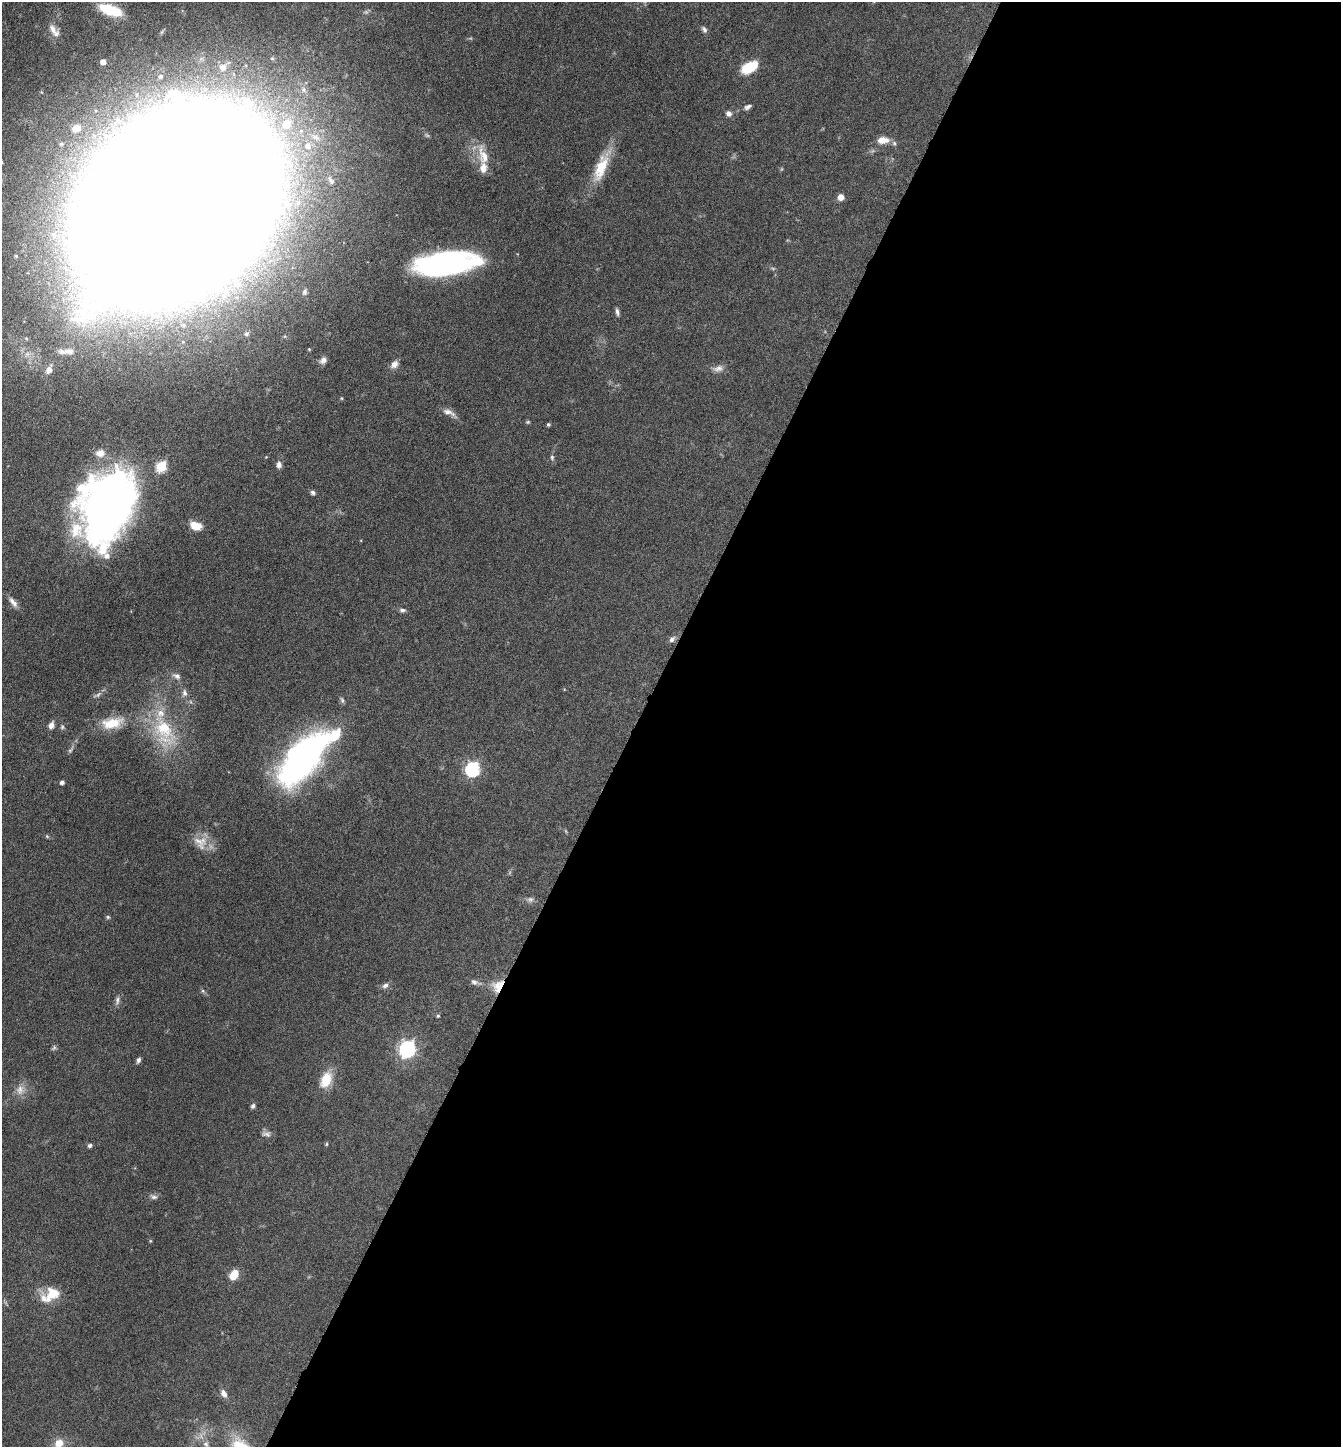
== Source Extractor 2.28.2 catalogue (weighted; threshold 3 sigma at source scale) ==
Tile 12 of 4 x 4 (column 4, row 3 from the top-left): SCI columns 4166-5504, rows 1446-2890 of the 5791 x 5781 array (HDU 1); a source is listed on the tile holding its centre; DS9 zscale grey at full resolution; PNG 1343 x 1449 px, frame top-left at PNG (2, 2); no overlay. Shown black and unused: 53% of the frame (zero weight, under 4 of 8 exposures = <1% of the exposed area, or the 3 px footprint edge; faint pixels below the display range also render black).
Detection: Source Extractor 2.28.2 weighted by HDU 2 'WHT'; one run over the whole footprint, this tile lists its part. Background 0.0767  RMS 0.0031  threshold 0.0126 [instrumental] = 3 sigma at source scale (4.09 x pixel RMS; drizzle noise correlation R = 1.36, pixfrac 0.8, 0.05/0.05 arcsec/px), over >= 5 px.
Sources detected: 90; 2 too faint to see at this stretch — not listed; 7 inside a brighter listed object's ellipse — not listed separately; the other 81 listed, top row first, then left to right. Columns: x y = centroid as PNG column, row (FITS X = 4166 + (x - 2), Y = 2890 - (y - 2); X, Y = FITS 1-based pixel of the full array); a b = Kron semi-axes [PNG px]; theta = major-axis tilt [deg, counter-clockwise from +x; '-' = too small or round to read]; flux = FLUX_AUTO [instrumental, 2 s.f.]
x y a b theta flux
110 10 22 9 -19 12
53 29 15 10 -50 2.6
704 29 8 6 -59 0.81
103 62 5 5 - 2.1
223 67 8 8 - 1.9
750 67 18 10 31 7.3
174 94 19 12 -31 5.6
748 107 10 5 29 0.89
729 113 8 7 - 1.1
286 124 12 10 44 6.3
76 128 10 8 24 3
883 140 11 7 3 3.3
894 143 7 6 - 0.65
61 144 5 4 - 0.5
308 146 10 10 - 2.8
483 156 32 13 -75 5.9
601 167 42 13 67 9.6
841 197 5 5 - 3.4
176 205 130 88 40 4100
16 256 5 5 - 0.49
446 263 57 20 6 74
226 291 10 8 -65 2.3
305 292 8 6 75 0.72
617 312 9 4 -76 0.81
246 334 7 6 - 0.78
69 351 19 10 -11 2.9
323 360 10 8 39 1.4
394 364 11 8 47 1.6
718 368 15 8 10 1.7
49 370 14 8 63 2.3
341 398 4 4 - 0.29
449 412 20 7 -26 1.8
528 422 6 4 20 0.37
548 424 5 4 - 0.38
266 457 3 3 - 0.2
552 457 7 5 -88 0.63
279 465 8 6 88 1.3
161 466 6 5 - 20
313 493 6 5 - 0.73
108 506 62 43 66 190
196 526 12 8 -15 4.6
13 602 16 7 -52 1.7
402 610 8 5 -3 0.78
672 639 8 6 50 1.1
177 676 11 8 -26 1.4
184 693 11 7 -84 1.2
98 695 14 5 28 1
342 700 8 5 -68 0.62
112 723 26 12 11 7.8
51 725 8 6 69 1.6
62 727 7 5 89 0.51
164 731 49 28 -66 21
70 750 9 4 45 0.62
303 757 64 28 50 93
472 769 7 6 - 58
62 782 4 4 - 0.93
47 836 6 5 - 0.35
201 842 21 19 -45 4.9
530 899 9 7 0 1
108 917 5 5 - 0.4
475 982 15 6 -18 1.4
385 985 8 6 27 1
498 986 17 13 55 4.5
203 991 6 4 -45 0.46
117 1000 12 6 73 1
438 1016 5 4 - 0.41
407 1049 7 6 - 89
138 1060 7 5 65 0.82
326 1080 18 11 67 6.3
20 1090 14 12 74 2.8
253 1106 5 5 - 0.71
266 1134 13 7 0 1.1
326 1144 5 4 - 0.33
90 1145 5 5 - 0.68
154 1197 10 6 -19 1
150 1241 5 4 - 0.29
234 1275 9 7 56 5.6
52 1294 23 16 17 6.6
224 1394 11 7 -60 1.6
59 1443 10 9 - 3.5
206 1444 9 7 -57 1.3
Overlapping masked pixels (flux is a lower limit): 1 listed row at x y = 498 986
Isophote crosses this tile's border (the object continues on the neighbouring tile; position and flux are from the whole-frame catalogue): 2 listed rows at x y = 176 205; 59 1443